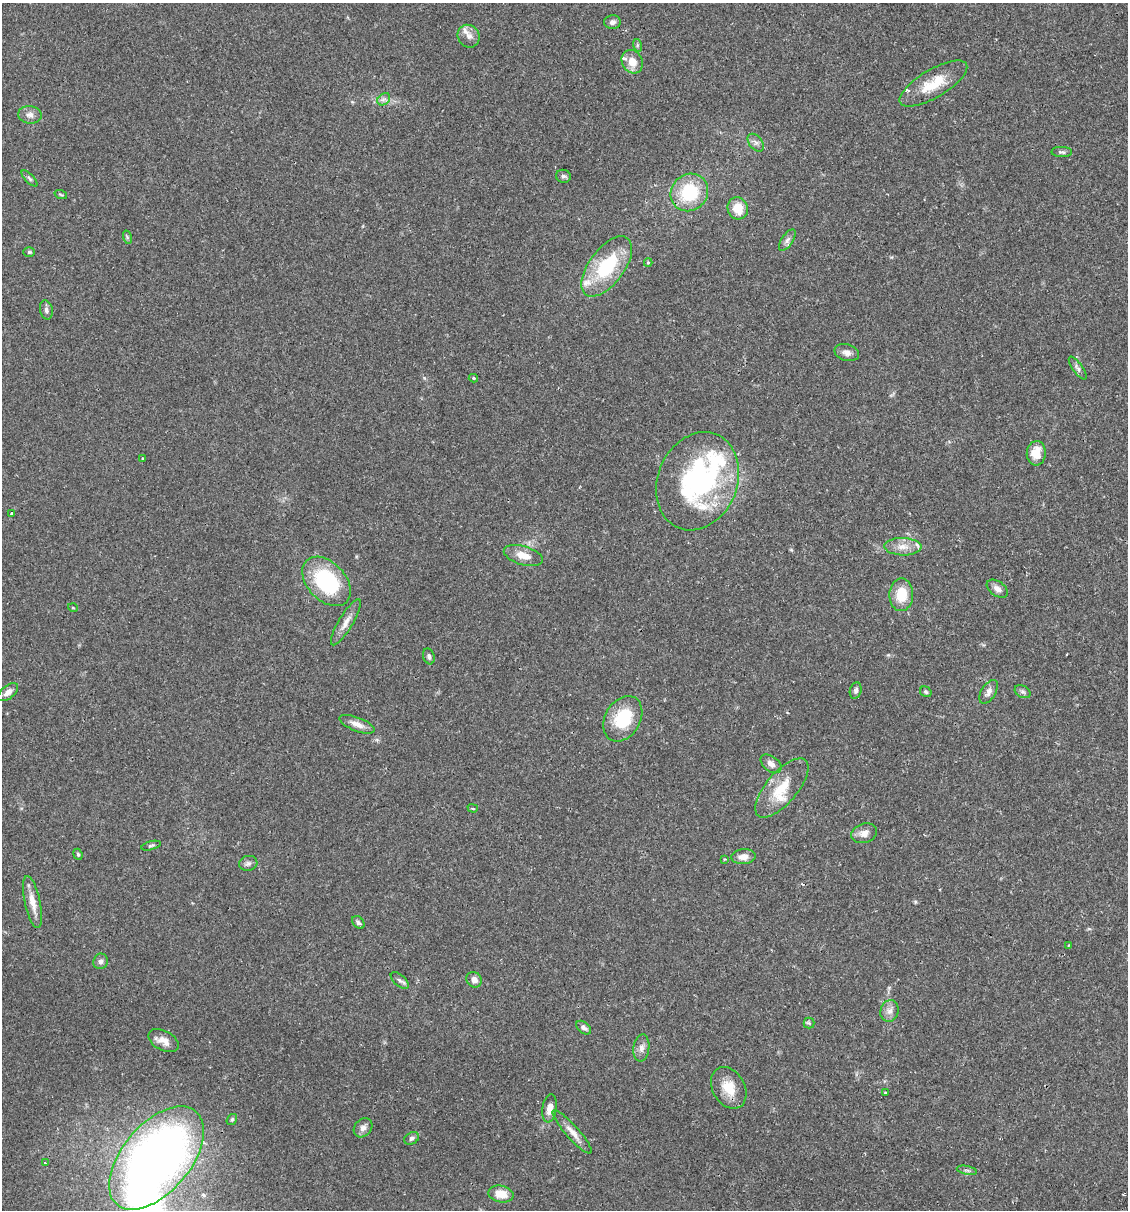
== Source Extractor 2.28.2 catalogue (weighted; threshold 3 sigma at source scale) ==
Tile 6 of 4 x 4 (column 2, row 2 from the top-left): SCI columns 1299-2424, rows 2432-3639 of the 4966 x 4858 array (HDU 1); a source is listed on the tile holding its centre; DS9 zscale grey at full resolution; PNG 1130 x 1212 px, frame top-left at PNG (2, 3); each listed source drawn as its Kron ellipse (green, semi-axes under 4 px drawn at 4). Shown black and unused: <1% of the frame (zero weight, under 2 of 3 exposures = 3% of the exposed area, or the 3 px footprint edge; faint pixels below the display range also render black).
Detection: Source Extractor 2.28.2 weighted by HDU 2 'WHT'; one run over the whole footprint, this tile lists its part. Background 0.0646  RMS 0.005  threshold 0.0225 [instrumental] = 3 sigma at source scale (4.5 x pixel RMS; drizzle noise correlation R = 1.50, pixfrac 1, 0.05/0.05 arcsec/px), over >= 5 px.
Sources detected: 81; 3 inside a brighter object's white glare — neither listed nor drawn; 5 inside a brighter listed object's ellipse — not listed separately; the other 73 listed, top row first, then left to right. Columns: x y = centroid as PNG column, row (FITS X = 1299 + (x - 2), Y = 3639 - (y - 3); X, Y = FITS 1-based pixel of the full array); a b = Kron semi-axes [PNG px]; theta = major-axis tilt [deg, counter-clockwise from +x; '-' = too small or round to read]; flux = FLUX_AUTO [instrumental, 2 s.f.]
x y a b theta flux
612 22 8 7 - 2
469 36 12 10 -57 3.1
637 45 6 4 -72 0.77
632 62 12 10 -61 6.6
933 84 38 14 30 14
384 99 7 5 43 1.5
30 115 12 8 -7 2.8
756 143 10 6 -51 1.8
1062 152 10 5 -1 1.2
563 176 7 6 - 1.2
29 178 10 4 -45 1.1
689 192 19 18 - 26
61 195 6 4 -20 0.64
738 208 11 10 - 9.6
127 237 7 4 -73 0.78
787 240 12 5 56 2
29 252 5 4 - 0.76
648 263 4 4 - 0.63
607 266 35 17 53 32
46 310 10 6 -76 1.6
847 352 12 8 -16 2.7
1078 368 13 5 -55 1.7
473 378 4 3 - 0.81
1036 453 12 9 86 8.2
143 458 3 2 - 0.65
697 481 50 40 68 90
12 513 4 4 - 0.5
903 547 18 8 -2 5.2
523 555 20 9 -17 6.2
326 581 29 19 -46 44
997 589 12 7 -35 2.5
901 595 16 12 89 11
73 608 5 3 - 0.42
346 622 26 7 59 4.7
429 656 8 5 -70 1.4
856 691 8 5 73 1.5
8 692 12 6 38 2.7
926 692 6 5 - 0.81
989 692 13 7 58 2.7
1023 692 8 6 -30 1.3
623 719 24 17 59 23
357 724 19 6 -21 3.9
771 764 12 7 -38 2.9
782 788 36 15 49 15
473 808 5 4 - 0.71
864 833 13 9 17 3.4
151 846 10 4 16 0.93
78 854 6 4 -67 0.7
743 857 12 7 5 4.1
724 859 3 3 - 0.51
248 863 9 7 15 1.6
32 902 26 7 -78 6.2
358 922 7 5 -48 1.2
1068 945 4 2 - 0.39
101 961 8 7 - 1.6
400 980 11 5 -41 1.5
474 980 8 7 - 3.1
889 1011 11 9 74 3
809 1023 5 5 - 0.85
584 1028 8 5 -40 1.6
164 1041 16 9 -28 4.4
641 1048 13 8 83 2.7
729 1088 22 16 -61 10
885 1093 4 2 - 0.39
549 1108 14 7 81 4.2
232 1119 6 5 - 0.74
363 1128 10 8 49 2.4
572 1132 28 6 -48 4.5
412 1138 8 5 28 1.4
156 1158 61 34 50 380
45 1163 4 3 - 0.59
967 1170 10 3 -11 0.94
501 1194 13 8 -12 7.3
Isophote crosses this tile's border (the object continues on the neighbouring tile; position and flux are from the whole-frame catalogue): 1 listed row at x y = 156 1158